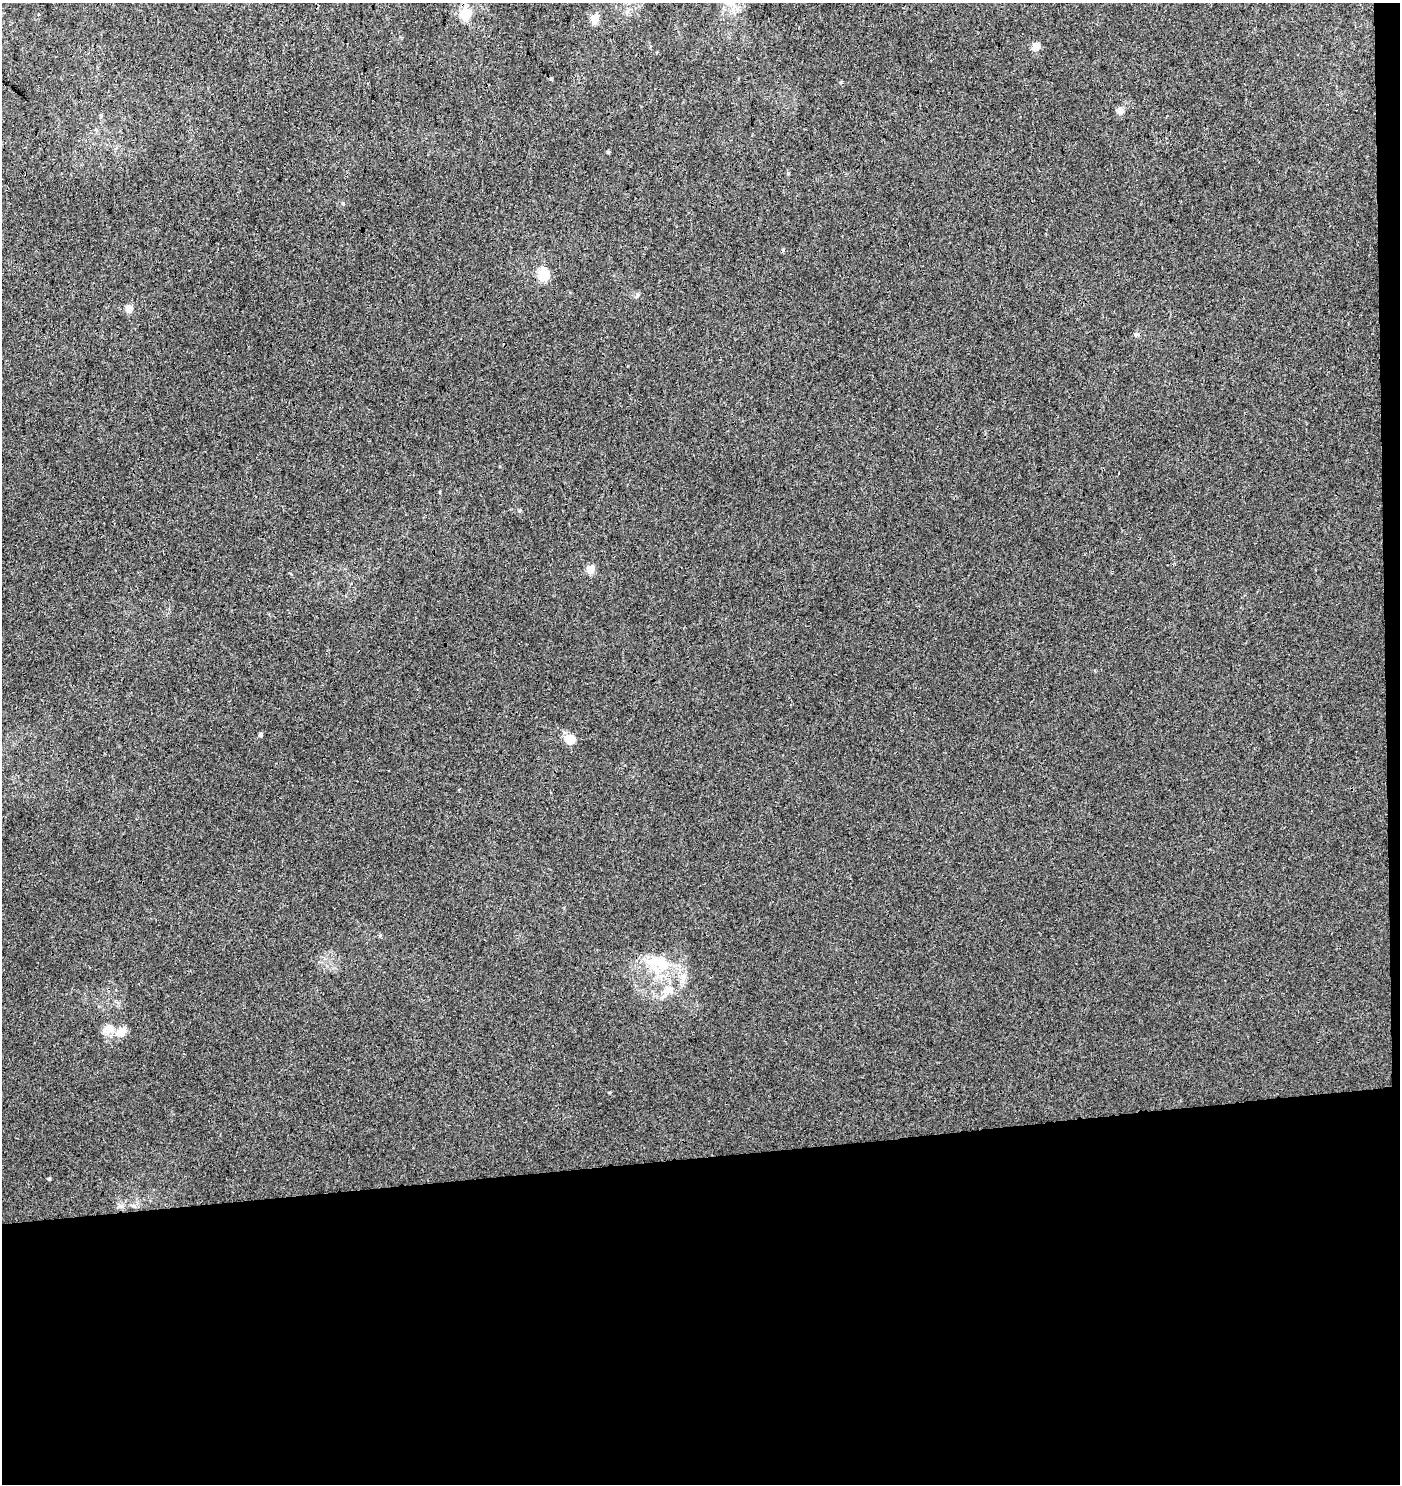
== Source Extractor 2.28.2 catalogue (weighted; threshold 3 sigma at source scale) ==
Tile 9 of 3 x 3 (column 3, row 3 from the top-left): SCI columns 2800-4197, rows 52-1533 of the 4244 x 4552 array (HDU 1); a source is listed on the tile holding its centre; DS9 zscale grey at full resolution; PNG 1402 x 1486 px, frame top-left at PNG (2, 3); no overlay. Shown black and unused: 23% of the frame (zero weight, under 3 of 4 exposures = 5% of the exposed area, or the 3 px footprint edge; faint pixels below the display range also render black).
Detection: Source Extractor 2.28.2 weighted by HDU 2 'WHT'; one run over the whole footprint, this tile lists its part. Background -0.00215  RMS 0.0037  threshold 0.0169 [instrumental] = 3 sigma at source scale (4.5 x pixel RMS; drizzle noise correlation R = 1.50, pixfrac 1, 0.0396/0.0396 arcsec/px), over >= 5 px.
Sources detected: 23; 1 cosmic-ray / hot-pixel residue — not listed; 1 inside a brighter listed object's ellipse — not listed separately; the other 21 listed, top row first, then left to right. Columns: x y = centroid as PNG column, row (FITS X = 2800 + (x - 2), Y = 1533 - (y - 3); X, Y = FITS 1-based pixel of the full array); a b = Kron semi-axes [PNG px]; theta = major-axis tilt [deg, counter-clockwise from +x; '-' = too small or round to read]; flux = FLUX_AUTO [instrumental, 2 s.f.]
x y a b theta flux
466 15 20 14 73 5.6
595 19 5 5 - 11
1036 47 11 9 69 2.2
1120 111 8 7 - 2.1
101 116 6 4 90 0.49
608 152 5 4 - 0.42
788 174 5 4 - 0.39
343 203 4 4 - 0.73
543 275 16 12 62 6.4
637 295 8 5 69 0.76
129 309 10 8 80 2.1
1136 334 7 4 1 0.62
590 569 5 5 - 11
261 735 5 4 - 0.83
570 739 14 11 -15 4
380 935 6 3 19 0.41
659 962 37 17 -12 15
669 990 13 10 -34 3.2
110 1029 14 13 - 3.9
609 1092 4 3 - 0.31
49 1178 4 3 - 0.44
Unlisted compact peaks at least as high as the median listed source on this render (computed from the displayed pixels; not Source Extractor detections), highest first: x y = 841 82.